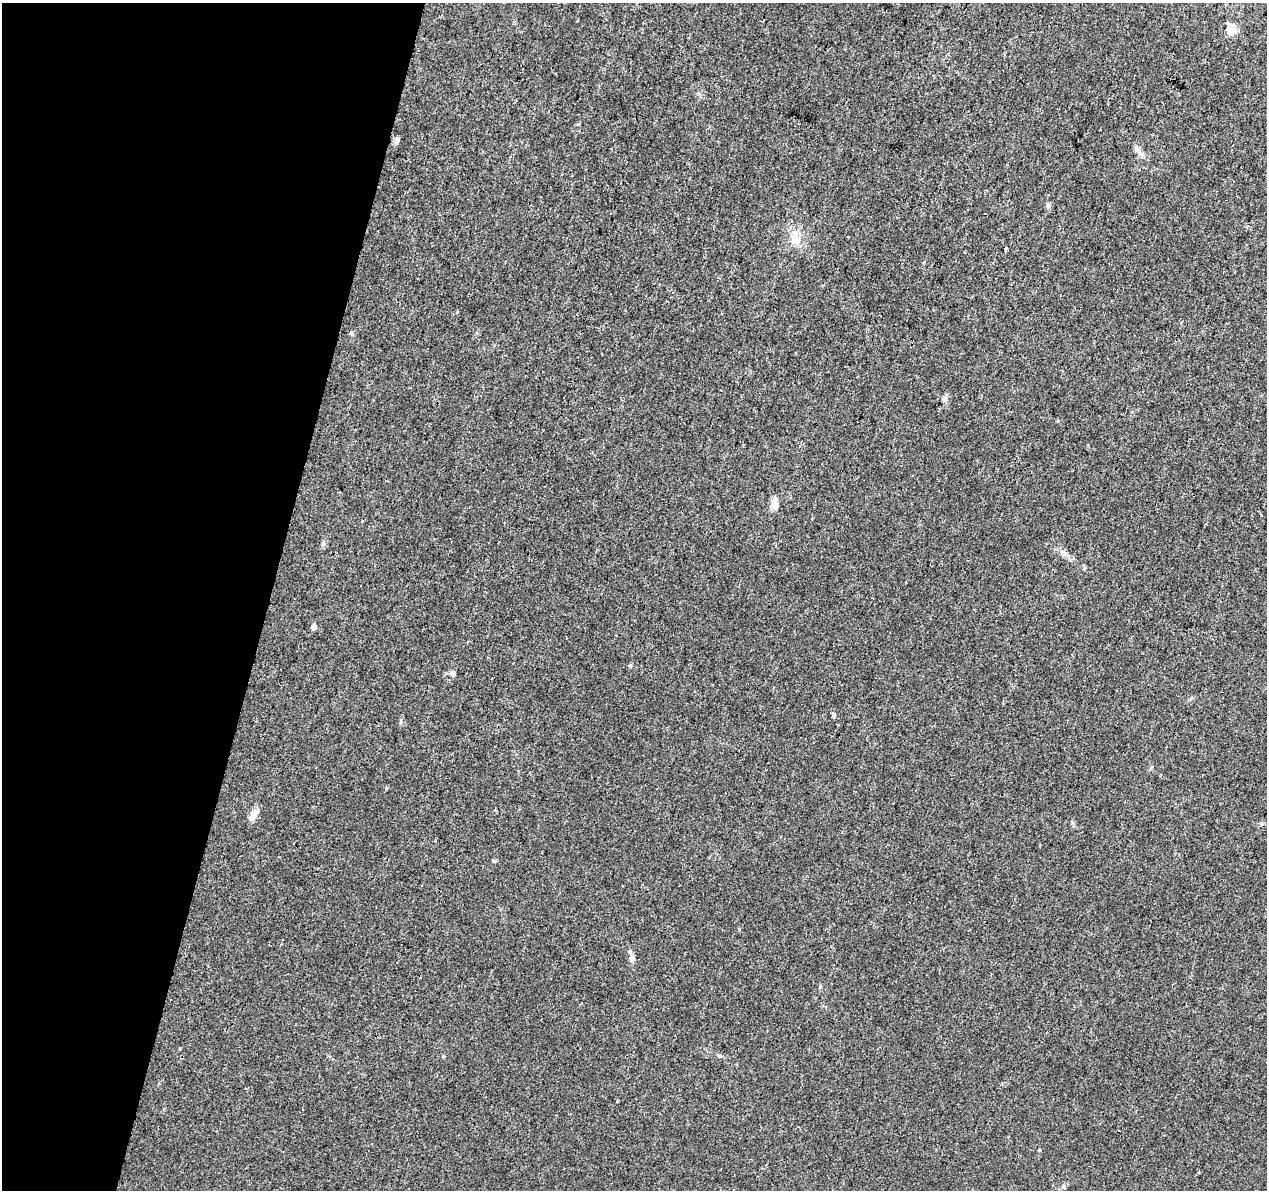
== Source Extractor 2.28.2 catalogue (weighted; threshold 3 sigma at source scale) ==
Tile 9 of 4 x 4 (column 1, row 3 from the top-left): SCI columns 2-1266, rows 1415-2602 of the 5076 x 5262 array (HDU 1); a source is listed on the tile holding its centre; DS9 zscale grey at full resolution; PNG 1269 x 1192 px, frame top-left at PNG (2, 3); no overlay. Shown black and unused: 21% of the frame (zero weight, under 3 of 4 exposures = <1% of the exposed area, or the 3 px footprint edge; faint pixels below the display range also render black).
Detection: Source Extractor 2.28.2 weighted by HDU 2 'WHT'; one run over the whole footprint, this tile lists its part. Background 0.0195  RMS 0.0029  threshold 0.0131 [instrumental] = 3 sigma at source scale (4.5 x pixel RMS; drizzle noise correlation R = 1.50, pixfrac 1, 0.0396/0.0396 arcsec/px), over >= 5 px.
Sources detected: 18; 1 inside a brighter listed object's ellipse — not listed separately; the other 17 listed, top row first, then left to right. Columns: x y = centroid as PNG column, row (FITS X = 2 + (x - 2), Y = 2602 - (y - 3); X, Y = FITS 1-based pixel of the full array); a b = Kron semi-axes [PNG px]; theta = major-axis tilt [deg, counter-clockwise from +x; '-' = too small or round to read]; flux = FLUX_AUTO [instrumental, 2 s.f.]
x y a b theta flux
1231 29 5 5 - 16
397 140 8 6 76 0.89
1137 150 13 7 -46 1.4
1048 206 7 5 47 0.56
795 237 16 10 -81 4.1
1006 249 3 3 - 0.81
351 333 6 4 -47 0.39
945 398 9 5 69 0.82
775 505 14 10 -83 1.8
323 544 8 4 -83 0.55
313 627 5 4 - 1.9
630 666 5 5 - 0.36
453 673 7 5 64 0.63
834 716 6 4 90 0.41
254 814 17 7 53 2.3
632 959 7 6 - 1.2
1064 1187 7 6 - 0.66
Unlisted compact peaks at least as high as the median listed source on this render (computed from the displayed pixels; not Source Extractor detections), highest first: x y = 1039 1150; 401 722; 1058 421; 493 861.